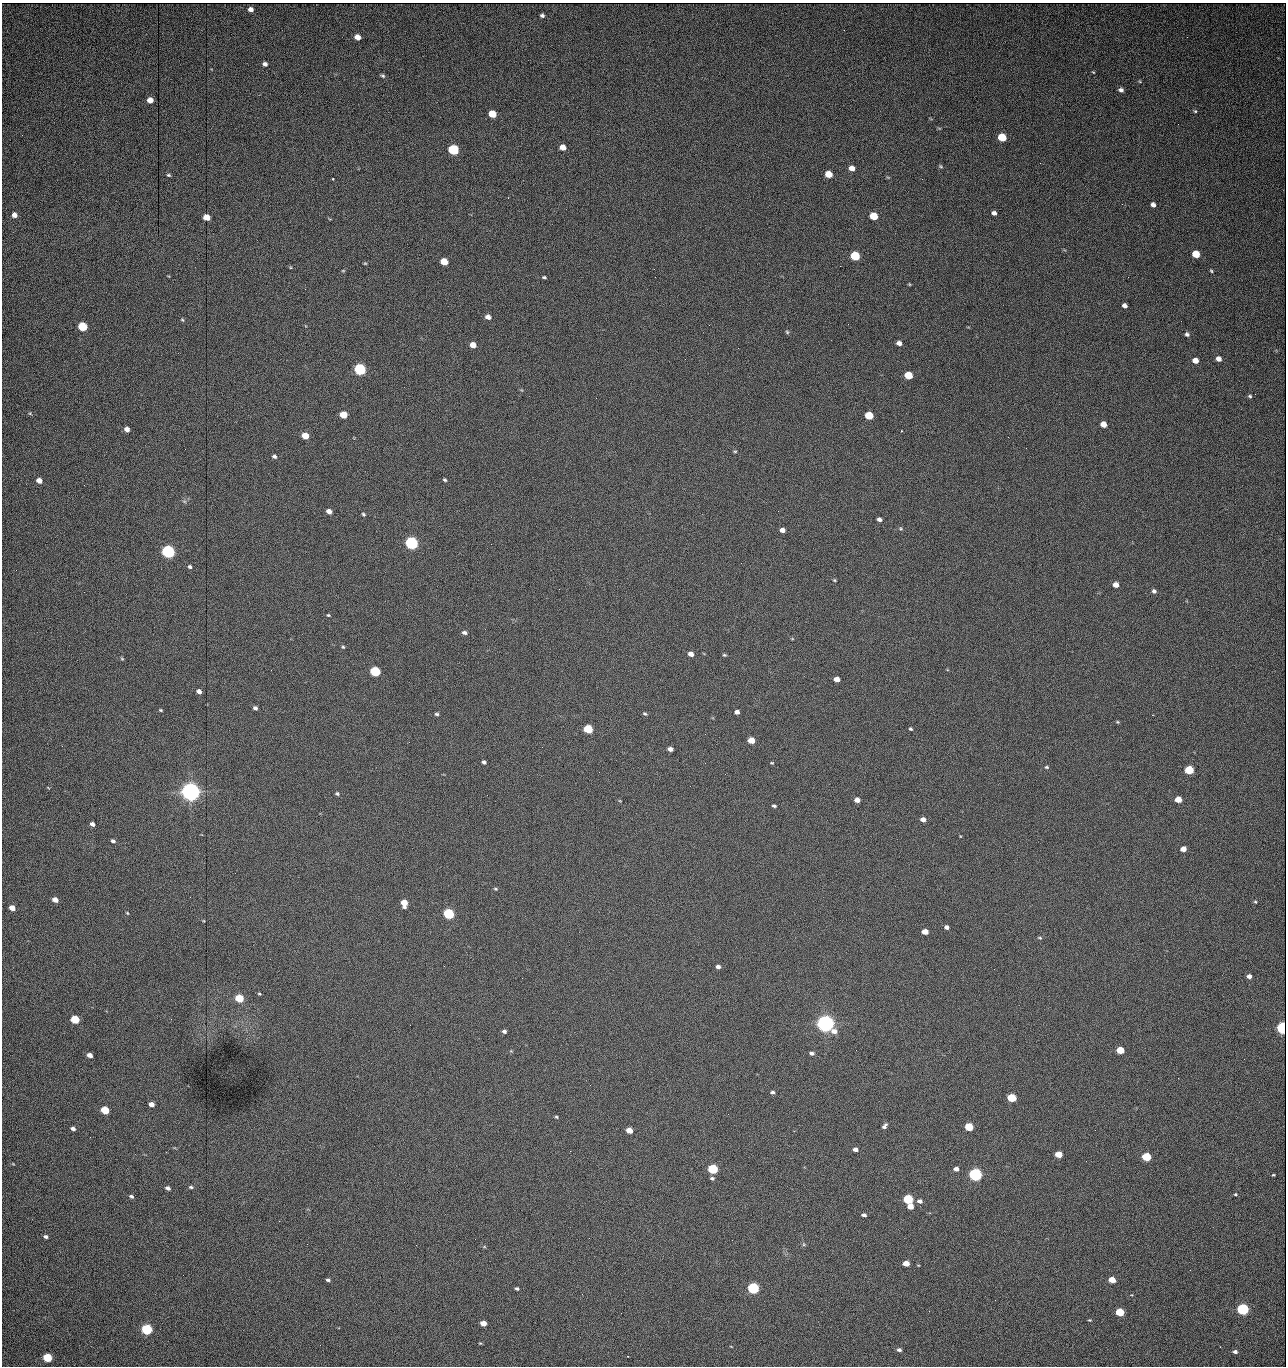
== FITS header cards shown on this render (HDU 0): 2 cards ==
NAXIS1  =                 1284 / length of data axis 1
NAXIS2  =                 1364 / length of data axis 2

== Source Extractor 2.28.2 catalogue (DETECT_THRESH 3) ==
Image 1284 x 1364 px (HDU 0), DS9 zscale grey, 1 PNG px = 1 image px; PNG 1288 x 1368 px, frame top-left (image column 1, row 1364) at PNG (2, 3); no overlay
Background 611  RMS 26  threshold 76.6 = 3 sigma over >= 5 px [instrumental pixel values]
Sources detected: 195; all 195 listed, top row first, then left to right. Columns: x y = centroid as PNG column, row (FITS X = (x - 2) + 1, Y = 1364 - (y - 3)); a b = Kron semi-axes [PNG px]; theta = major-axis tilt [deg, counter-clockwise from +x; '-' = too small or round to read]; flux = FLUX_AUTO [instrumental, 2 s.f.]
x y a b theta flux
250 9 5 4 - 7.8e+03
542 15 4 4 - 3.8e+03
357 37 5 5 - 1.3e+04
1187 37 2 2 - 6.9e+02
265 64 5 4 - 5.4e+03
1093 72 4 3 - 1.4e+03
382 76 6 4 -25 3.0e+03
1139 81 5 3 - 1.5e+03
1121 90 5 4 - 4.7e+03
150 100 5 5 - 1.5e+04
1195 111 4 4 - 2.1e+03
492 114 6 5 - 4.2e+04
1178 124 2 2 - 7.9e+02
939 128 6 3 -18 1.6e+03
1002 137 6 5 - 6.1e+04
563 147 5 5 - 1.5e+04
453 150 6 5 - 1.6e+05
1040 163 3 2 - 1.4e+03
941 166 6 4 -23 2.3e+03
852 168 6 5 - 1.2e+04
829 174 6 5 - 2.9e+04
168 175 5 3 - 2.4e+03
333 179 3 2 - 2.3e+03
922 179 2 2 - 1.1e+04
1153 205 5 4 - 6.5e+03
994 213 5 4 - 5.6e+03
14 215 5 5 - 1.1e+04
874 216 6 5 - 5.1e+04
206 217 5 5 - 2.1e+04
1196 254 5 5 - 4.2e+04
855 256 6 5 - 1.0e+05
444 262 6 5 - 4.0e+04
365 263 4 3 - 1.8e+03
840 266 2 2 - 1.8e+04
290 267 5 3 - 1.5e+03
343 271 5 3 - 1.6e+03
1211 271 4 3 - 2.0e+03
544 277 5 4 - 2.5e+03
909 284 4 3 - 1.5e+03
1124 306 5 4 - 7.6e+03
488 317 5 4 - 9.2e+03
182 320 5 4 - 2.1e+03
709 325 2 2 - 2.2e+03
82 327 6 5 - 1.0e+05
787 332 5 4 - 2.3e+03
1187 334 6 5 - 4.1e+03
899 343 5 4 - 7.9e+03
473 345 5 4 - 1.6e+04
1219 359 5 4 - 1.0e+04
1195 360 5 4 - 1.6e+04
360 369 6 5 - 3.0e+05
908 375 6 5 - 5.7e+04
1255 394 2 2 - 1.0e+03
1250 396 5 4 - 2.8e+03
30 413 5 4 - 2.1e+03
343 415 5 5 - 3.8e+04
869 416 6 5 - 6.0e+04
1103 424 5 4 - 1.9e+04
127 429 5 4 - 9.3e+03
901 431 3 2 - 1.1e+03
305 436 5 5 - 2.9e+04
1008 437 2 2 - 2.3e+03
185 449 2 2 - 2.4e+03
735 451 4 4 - 1.9e+03
274 456 5 4 - 4.0e+03
39 480 5 4 - 1.3e+04
445 480 5 4 - 2.4e+03
84 485 2 2 - 7.3e+02
184 501 6 4 -19 2.6e+03
329 511 5 4 - 1.1e+04
363 514 4 3 - 2.5e+03
879 519 5 4 - 6.0e+03
901 528 7 6 - 2.5e+03
782 530 5 4 - 8.8e+03
411 543 6 5 - 4.9e+05
491 544 2 2 - 1.7e+03
168 552 6 5 - 5.3e+05
190 567 4 4 - 3.6e+03
834 580 4 4 - 1.9e+03
1116 585 5 4 - 1.3e+04
1154 591 5 5 - 4.5e+03
328 615 4 3 - 1.9e+03
464 633 6 4 -10 4.7e+03
343 647 4 4 - 2.2e+03
691 654 5 4 - 1.0e+04
724 655 5 4 - 2.3e+03
122 659 5 4 - 1.9e+03
375 671 6 5 - 1.6e+05
837 679 5 4 - 1.4e+04
199 691 4 4 - 7.6e+03
255 708 4 4 - 4.5e+03
161 710 3 3 - 2.0e+03
737 712 5 4 - 6.6e+03
437 714 5 4 - 2.9e+03
645 714 6 4 -25 2.6e+03
1117 722 4 3 - 1.9e+03
588 729 6 5 - 9.4e+04
911 729 4 3 - 2.5e+03
751 740 5 4 - 2.8e+04
542 747 2 2 - 2.1e+03
670 749 5 4 - 8.2e+03
484 762 4 3 - 4.2e+03
705 763 2 2 - 8.2e+02
772 763 5 4 - 1.7e+03
1046 767 5 4 - 2.3e+03
1189 770 5 5 - 7.7e+04
725 774 3 2 - 1.8e+03
190 792 7 6 - 1.7e+06
337 793 6 5 - 2.8e+03
1178 799 5 4 - 2.5e+04
857 800 5 4 - 1.1e+04
620 801 4 3 - 1.3e+03
774 806 4 3 - 3.1e+03
923 819 5 4 - 8.8e+03
92 824 4 4 - 6.7e+03
960 836 5 3 - 1.4e+03
113 841 5 4 - 4.0e+03
1183 849 5 4 - 1.5e+04
495 889 6 4 -20 2.3e+03
55 900 5 4 - 1.3e+04
1255 902 4 3 - 1.8e+03
404 903 6 5 - 2.8e+04
12 908 5 4 - 1.6e+04
127 913 4 3 - 1.6e+03
449 914 6 5 - 2.4e+05
947 927 5 4 - 6.0e+03
925 932 5 4 - 1.9e+04
1040 938 6 4 -7 2.2e+03
718 967 4 4 - 6.2e+03
1249 976 4 4 - 7.8e+03
522 978 3 2 - 1.4e+03
259 994 4 3 - 1.9e+03
239 998 6 5 - 6.3e+04
75 1019 5 5 - 7.7e+04
825 1023 7 6 - 1.4e+06
410 1025 2 2 - 3.4e+03
1283 1028 5 5 - 5.0e+05
504 1031 4 3 - 4.4e+03
856 1050 2 2 - 9.3e+02
1120 1050 5 4 - 4.8e+04
812 1053 5 4 - 4.5e+03
90 1055 5 4 - 1.1e+04
1244 1059 2 2 - 1.2e+03
1178 1078 2 2 - 1.8e+03
772 1092 5 4 - 3.5e+03
1012 1098 5 5 - 8.7e+04
151 1104 5 4 - 1.2e+04
105 1110 5 5 - 6.6e+04
556 1117 4 3 - 2.1e+03
885 1126 7 4 52 4.9e+03
969 1127 5 5 - 7.3e+04
73 1129 5 4 - 5.7e+03
629 1130 5 4 - 2.1e+04
90 1137 2 2 - 1.7e+03
855 1149 5 4 - 7.4e+03
570 1151 2 2 - 8.1e+02
1059 1154 5 4 - 3.3e+04
1146 1157 5 5 - 9.9e+04
1086 1161 3 2 - 1.3e+03
13 1164 5 3 - 1.5e+03
713 1169 6 5 - 1.5e+05
956 1169 5 4 - 8.1e+03
975 1175 6 5 - 6.2e+05
1273 1175 3 3 - 1.8e+03
712 1178 6 4 -9 3.4e+03
191 1187 6 4 -2 2.9e+03
168 1188 5 4 - 5.3e+03
1235 1194 5 4 - 2.0e+03
131 1196 5 4 - 3.6e+03
908 1199 5 5 - 1.5e+05
920 1201 6 4 -9 6.7e+03
910 1206 5 5 - 1.7e+04
864 1215 4 3 - 4.6e+03
279 1221 3 2 - 1.6e+03
46 1236 4 3 - 4.2e+03
475 1239 2 2 - 6.0e+03
307 1244 3 2 - 1.3e+03
804 1244 6 4 -89 2.4e+03
416 1245 2 2 - 3.8e+03
484 1247 5 3 - 1.7e+03
906 1263 5 4 - 2.0e+04
328 1280 5 3 - 3.1e+03
1112 1280 5 4 - 2.7e+04
517 1288 5 4 - 3.2e+03
753 1288 6 5 - 3.0e+05
995 1300 2 2 - 1.8e+03
1243 1309 5 5 - 3.6e+05
1120 1312 5 5 - 7.8e+04
1089 1320 4 3 - 1.7e+03
483 1323 5 4 - 1.8e+04
147 1329 6 5 - 2.4e+05
320 1345 2 2 - 9.0e+02
899 1350 5 4 - 4.5e+03
1235 1352 5 4 - 5.3e+03
47 1358 5 5 - 9.4e+04
At the frame edge (FLAGS 8, measured only in part): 1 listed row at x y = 1283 1028

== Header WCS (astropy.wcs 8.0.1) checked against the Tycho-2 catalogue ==
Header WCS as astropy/WCSLIB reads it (CRVAL/CRPIX/CD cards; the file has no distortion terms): RA---TAN/DEC--TAN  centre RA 15:41:43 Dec +51:58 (235.43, +51.97 deg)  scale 1.26 arcsec/px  FOV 26.9' x 28.5'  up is +93 deg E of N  parity flipped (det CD > 0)
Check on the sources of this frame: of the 60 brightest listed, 12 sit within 2.0 arcsec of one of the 12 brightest Tycho-2 stars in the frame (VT <= 12.29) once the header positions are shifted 0.82 arcsec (0.45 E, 0.69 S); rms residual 1.12 arcsec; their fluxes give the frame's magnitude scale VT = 25.23 - 2.5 log10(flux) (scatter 0.19 mag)
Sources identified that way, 12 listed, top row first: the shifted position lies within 2.0 arcsec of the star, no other Tycho-2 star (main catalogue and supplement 1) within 4.0 arcsec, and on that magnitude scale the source's flux lands within +1.5 / -3 mag of the star's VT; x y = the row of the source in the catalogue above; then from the Tycho-2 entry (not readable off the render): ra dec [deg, ICRS J2000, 3 dp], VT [Tycho-2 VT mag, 2 dp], TYC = Tycho-2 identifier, HIP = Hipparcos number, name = IAU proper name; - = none
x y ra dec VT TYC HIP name
360 369 235.614 +52.064 11.61 3489-1132-1 - -
411 543 235.514 +52.049 11.19 3489-1407-1 - -
168 552 235.515 +52.133 11.12 3489-1380-1 - -
190 792 235.378 +52.130 9.31 3489-1322-1 76850 -
449 914 235.303 +52.042 11.52 3489-958-1 - -
825 1023 235.232 +51.912 9.59 3489-824-1 - -
1283 1028 235.220 +51.752 10.98 3489-1435-1 - -
975 1175 235.143 +51.862 10.97 3489-1016-1 - -
908 1199 235.131 +51.886 12.29 3489-908-1 - -
753 1288 235.084 +51.941 11.45 3489-1346-1 - -
1243 1309 235.062 +51.771 11.53 3489-1453-1 - -
147 1329 235.075 +52.152 11.74 3489-912-1 - -